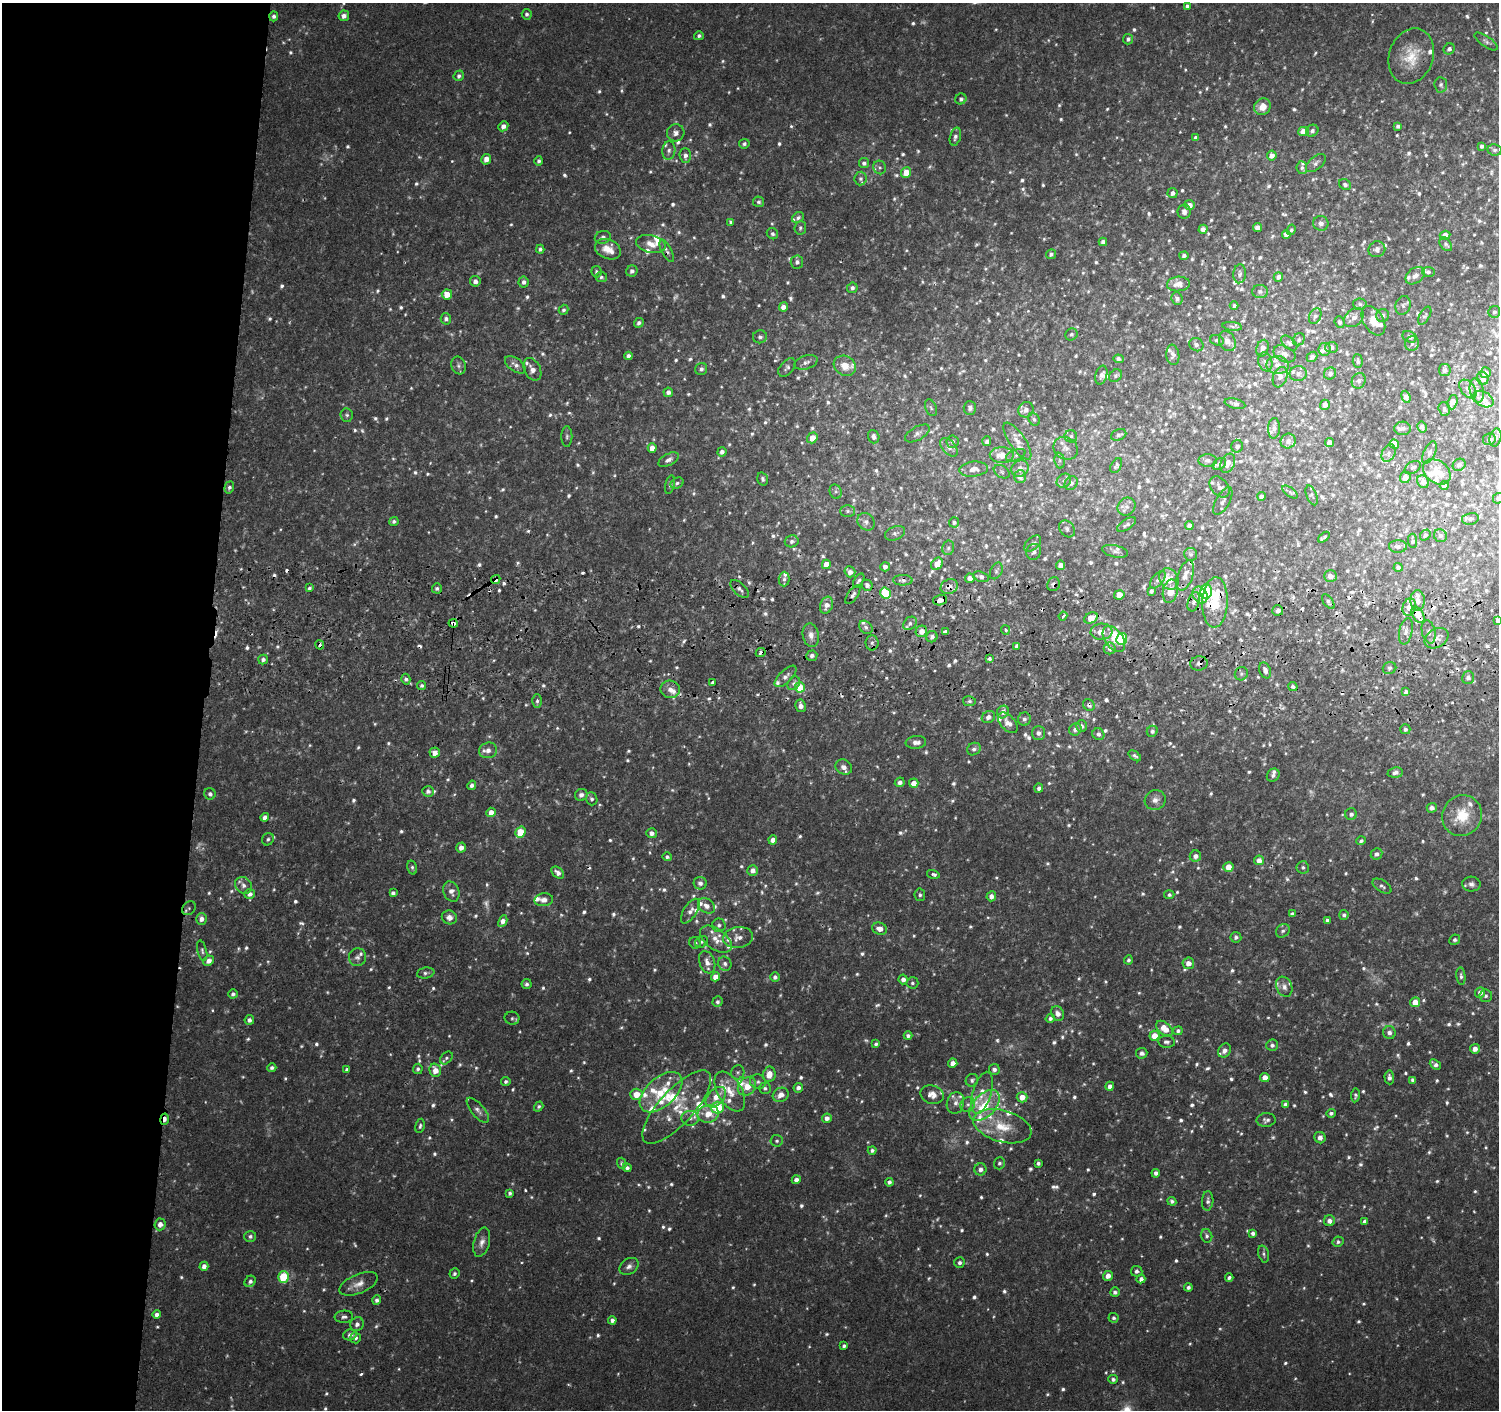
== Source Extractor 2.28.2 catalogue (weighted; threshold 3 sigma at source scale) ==
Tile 4 of 3 x 3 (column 1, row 2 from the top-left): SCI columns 5-1501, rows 1684-3091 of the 4511 x 4830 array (HDU 1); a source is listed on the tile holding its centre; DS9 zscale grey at full resolution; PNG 1501 x 1412 px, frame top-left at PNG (2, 3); each listed source drawn as its Kron ellipse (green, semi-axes under 4 px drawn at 4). Shown black and unused: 14% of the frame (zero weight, under 2 of 3 exposures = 3% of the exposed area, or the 3 px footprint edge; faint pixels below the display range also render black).
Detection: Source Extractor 2.28.2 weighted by HDU 2 'WHT'; one run over the whole footprint, this tile lists its part. Background 0.0346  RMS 0.0057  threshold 0.0258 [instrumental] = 3 sigma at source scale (4.5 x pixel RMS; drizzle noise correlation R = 1.50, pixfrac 1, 0.0396/0.0396 arcsec/px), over >= 5 px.
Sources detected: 1426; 63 too faint to see at this stretch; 18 cosmic-ray / hot-pixel residue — neither listed nor drawn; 99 inside a brighter listed object's ellipse — not listed separately; of the other 1246, all 500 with FLUX_AUTO >= 1.32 (the completeness limit of this list) listed and drawn (746 fainter detections not listed), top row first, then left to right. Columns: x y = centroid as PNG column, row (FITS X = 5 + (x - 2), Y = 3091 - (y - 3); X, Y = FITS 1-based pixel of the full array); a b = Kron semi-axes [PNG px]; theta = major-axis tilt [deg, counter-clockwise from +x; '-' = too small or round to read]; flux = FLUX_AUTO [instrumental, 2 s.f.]
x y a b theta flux
1187 6 4 4 - 2.1
527 14 5 5 - 1.7
274 16 5 4 - 1.8
344 16 5 5 - 3.3
699 36 5 4 - 1.6
1128 39 5 5 - 1.9
1486 41 13 5 -35 1.9
1449 49 6 5 - 2.3
1411 56 28 22 70 18
459 76 5 5 - 1.7
1441 85 7 6 - 1.4
961 99 6 5 - 1.7
1262 107 8 8 - 6.5
503 126 5 4 - 3
1398 126 4 4 - 1.7
1312 131 6 5 - 1.9
1303 132 5 4 - 6.5
676 133 9 8 - 3
955 137 9 5 74 2.2
1196 138 4 4 - 2.1
744 144 5 4 - 1.6
1482 146 4 3 - 1.5
669 150 9 6 83 2.2
1495 150 7 5 -6 1.4
1272 155 5 5 - 4.2
685 156 7 5 -87 2.8
486 159 5 5 - 4.7
539 161 5 4 - 1.4
864 163 5 5 - 1.6
1316 163 12 6 40 2.2
880 167 7 6 - 1.4
1302 168 6 5 - 1.3
906 172 5 5 - 8.7
861 179 7 6 - 1.5
1345 184 6 5 - 1.6
1173 193 5 5 - 2.4
759 202 5 5 - 1.4
1189 205 5 5 - 4.2
1184 212 7 6 - 2.7
798 218 6 5 - 1.7
731 222 4 4 - 1.5
1321 223 7 7 - 2.8
800 228 7 5 83 1.3
1257 228 4 4 - 3.3
1203 229 4 4 - 3.3
1291 230 5 4 - 1.4
772 234 6 5 - 1.5
1286 235 4 4 - 2.9
1445 235 5 4 - 6.4
603 237 8 6 13 2.1
1103 242 4 4 - 2.1
651 244 15 8 -13 6
1446 244 8 5 -51 1.4
540 249 4 4 - 1.5
608 249 13 9 -22 7.6
1377 249 8 8 - 3.1
667 251 12 5 -63 1.9
1051 254 5 5 - 1.7
1184 256 4 4 - 2
797 262 6 6 - 2
632 271 6 5 - 2.2
596 272 5 5 - 1.4
1428 272 6 5 - 1.5
1240 274 9 6 85 2
1415 276 11 7 37 3.6
601 277 5 5 - 1.3
1278 277 5 4 - 1.9
475 281 5 5 - 2.7
524 282 5 5 - 2
1178 284 11 7 5 5.7
852 288 5 5 - 2.1
1260 291 7 6 - 1.8
447 294 5 5 - 7.3
1177 299 6 5 - 2.1
1360 304 7 5 -4 1.4
1234 305 4 4 - 1.3
1403 305 9 7 72 1.7
783 307 4 4 - 4.4
564 310 5 4 - 1.3
1494 312 6 6 - 1.6
1383 315 6 6 - 1.6
1315 316 8 5 64 1.8
1425 316 10 5 60 1.5
1354 318 11 8 42 3.3
446 319 6 5 - 1.9
1373 321 16 10 -58 7.7
1340 322 6 5 - 1.4
639 323 5 4 - 1.7
1232 326 10 4 -6 1.3
1071 334 6 5 - 1.3
760 337 7 6 - 1.8
1410 337 7 5 -26 1.5
1299 339 6 5 - 1.5
1217 340 7 5 -21 1.4
1227 341 10 8 -62 4.3
1289 343 9 5 -40 1.9
1412 343 7 7 - 2
1196 345 7 6 - 1.9
1331 347 6 5 - 2.2
1262 348 8 6 72 3.3
1324 349 6 6 - 2.7
1284 354 12 7 -25 3
1173 355 10 6 -82 2.2
628 356 4 4 - 2.6
1312 357 6 4 41 1.7
1118 359 5 4 - 1.5
1358 361 7 5 -86 1.4
806 362 12 7 18 2.4
1265 362 9 7 -72 2.3
459 365 9 7 -68 1.9
515 365 12 6 -36 3
1278 365 11 9 -2 4.1
845 366 11 9 -30 7.8
787 367 11 6 49 1.8
532 369 12 8 -63 3.9
701 369 6 6 - 1.8
1445 370 6 6 - 2.1
1330 373 6 5 - 2.2
1485 373 5 5 - 3.8
1298 374 8 7 - 2.3
1101 375 9 6 75 2.3
1115 376 7 5 48 1.5
1280 377 10 7 69 3
1483 379 6 6 - 3.2
1359 381 8 6 63 2
1468 389 11 6 -51 3.2
1477 391 12 7 -81 3.2
668 392 5 5 - 2.3
1406 397 6 4 -69 3
1483 399 11 7 -31 4.4
1453 402 7 5 73 6.8
1235 404 10 5 -13 1.8
1325 405 5 5 - 3.4
931 408 9 5 -69 1.5
970 408 7 6 - 1.9
1444 409 7 5 -73 1.6
1026 410 8 7 - 3.3
347 415 7 6 - 1.4
1034 419 6 5 - 1.3
1422 427 5 4 - 1.5
1274 428 10 6 87 2.5
1403 428 8 7 - 1.6
917 433 13 6 30 2.9
1119 435 8 5 23 1.3
1071 436 6 6 - 1.5
567 437 10 5 89 1.5
874 437 7 5 -71 2.3
1495 437 9 6 76 1.5
812 438 6 5 - 7.3
1489 439 6 6 - 1.8
987 441 5 4 - 1.9
1017 441 22 8 -56 5.5
1288 441 8 7 - 2.9
952 442 6 6 - 2.1
1329 443 4 4 - 4.8
1394 444 5 4 - 7.8
1237 446 6 5 - 1.6
949 447 11 6 -47 3
652 448 5 4 - 4.4
1066 448 12 11 - 4.7
722 452 5 4 - 2.6
1429 452 12 5 63 1.6
1389 453 9 6 65 2.1
1002 455 12 8 -1 8.2
1016 455 10 5 22 1.8
669 460 11 5 28 2.6
1208 460 9 6 0 2.2
1060 461 8 5 -84 1.4
1228 463 10 7 65 4.8
1220 464 7 5 36 2.4
1459 465 7 5 35 1.7
1116 466 8 5 60 1.3
1413 467 9 5 31 1.4
973 469 14 7 6 4.8
1020 469 9 8 - 4.5
1002 472 8 6 -32 1.5
1437 472 15 11 -37 11
1020 477 6 5 - 3.1
1405 477 6 5 - 3.9
763 479 7 5 -75 1.4
1064 481 8 6 44 2
1423 482 7 5 -57 4.9
677 483 7 5 28 1.6
1071 483 7 6 - 2.2
670 485 9 4 77 1.4
1444 485 4 4 - 2.9
229 487 6 4 71 1.5
1220 487 12 8 -49 3.6
836 492 7 6 - 1.5
1290 492 9 4 -36 1.4
1312 495 10 5 -68 1.3
1261 496 4 4 - 2.3
1498 498 5 5 - 1.5
1223 501 15 6 61 2.7
1127 507 9 8 - 3.1
848 511 7 6 - 1.5
1470 519 8 6 11 1.6
394 521 5 4 - 1.5
866 522 9 8 - 2.6
954 522 5 5 - 1.4
1126 524 11 5 33 1.8
1189 525 4 4 - 2.9
1067 529 9 7 -52 1.9
895 533 10 6 21 2.1
1425 535 6 4 50 1.4
1440 536 7 6 - 1.6
1324 537 7 3 40 1.4
792 541 7 6 - 1.9
1413 541 7 4 -87 1.4
1033 543 10 6 43 1.5
1398 546 9 6 0 1.9
948 548 7 6 - 1.5
1115 551 13 6 -13 2.3
1034 552 8 7 - 1.9
1191 554 6 6 - 1.4
826 564 4 4 - 5.7
937 564 7 5 55 5.7
1060 565 4 4 - 2.8
885 567 4 4 - 2.6
1398 567 4 4 - 1.6
996 571 9 5 63 1.3
850 572 5 5 - 3.4
1185 576 15 7 71 5.1
1330 576 6 6 - 4.2
981 577 8 5 -16 2.3
970 578 5 4 - 3.4
496 579 5 4 - 8.6
784 579 7 5 89 1.8
1169 579 11 9 -61 8.2
903 580 10 5 -1 2
1158 580 10 5 51 2
859 581 8 4 57 1.5
1054 584 7 6 - 1.6
867 585 6 5 - 2.1
949 587 9 7 27 3.6
309 588 4 4 - 1.4
437 588 5 5 - 1.5
740 589 11 6 -43 2.4
1151 591 4 3 - 1.6
1170 591 12 7 77 7.2
1206 591 7 5 86 34
885 593 6 5 - 22
853 595 11 5 55 2.2
1119 595 5 4 - 5.6
1200 595 9 7 -56 6.1
940 600 7 5 16 4.3
1418 600 10 7 -88 3.7
1194 602 10 5 72 2.2
1215 602 25 12 87 28
1328 602 8 4 -53 1.5
826 605 9 6 69 4.3
1409 607 9 6 72 6.2
1278 610 5 5 - 2
1418 615 9 5 -60 8
1063 616 4 3 - 2.8
1091 618 7 5 28 9.3
1498 621 4 3 - 1.5
453 623 4 3 - 5.7
910 623 8 6 44 1.7
866 627 7 5 -46 1.5
1005 630 4 4 - 1.8
921 631 6 5 - 5.1
945 631 4 3 - 5.2
1406 631 13 6 78 2.8
1101 632 11 8 4 5.7
1429 632 11 6 -76 2.1
811 635 12 8 -79 4.1
932 637 5 5 - 2.3
1436 638 13 9 32 4.3
1114 639 15 9 -55 6.8
1122 639 6 5 - 37
872 643 7 6 - 1.7
320 645 4 3 - 3.8
1017 646 4 4 - 2.8
1110 648 6 6 - 2.1
761 653 5 4 - 3.2
812 656 5 5 - 2.2
990 658 3 3 - 2.8
263 659 5 4 - 1.9
1199 663 9 7 9 2.5
1390 668 7 6 - 1.5
1265 670 8 5 -68 2.9
1241 674 7 6 - 1.4
786 676 14 6 44 3.2
1468 678 6 6 - 2.2
406 679 5 4 - 1.6
713 682 4 3 - 10
794 683 7 5 53 1.7
422 685 5 4 - 1.6
800 687 5 5 - 15
1293 687 5 4 - 1.4
670 689 10 8 -11 4.2
1406 692 4 4 - 2.5
537 701 7 5 89 1.6
969 701 6 5 - 1.3
1089 705 6 5 - 1.6
801 706 6 5 - 3.3
1003 712 6 5 - 3.2
988 717 7 6 - 2.7
1024 719 6 6 - 1.7
1008 723 12 7 -47 3.9
1081 726 6 5 - 1.9
1075 729 6 6 - 2.5
1405 729 5 5 - 1.7
1152 731 6 5 - 1.7
1038 733 7 6 - 2.6
1098 734 6 5 - 1.9
916 742 10 6 6 3.4
974 749 7 6 - 1.9
488 750 9 8 - 3.8
435 753 5 5 - 4.9
1135 756 7 4 -36 1.6
844 767 9 7 -36 3.7
1395 773 7 5 6 2.9
1273 775 7 6 - 1.8
900 782 5 4 - 2.6
914 783 5 4 - 4.5
472 785 5 4 - 2.1
1039 788 5 4 - 1.8
428 791 6 5 - 2.2
210 794 6 5 - 1.6
581 795 6 6 - 2.9
592 799 6 5 - 1.6
1155 800 10 10 - 4.1
1432 808 5 5 - 2.4
491 812 5 4 - 4.7
1351 814 6 5 - 1.9
1462 816 21 19 60 16
265 817 4 4 - 3
520 832 6 5 - 15
651 833 5 5 - 2.8
268 839 6 5 - 1.4
773 840 4 4 - 4
1361 841 5 4 - 1.4
461 848 5 4 - 3.7
1376 854 6 5 - 2.4
1195 856 6 5 - 2.9
667 857 5 4 - 1.4
1259 860 5 4 - 3.9
412 867 7 4 -74 1.4
1228 867 5 5 - 6.6
1303 867 6 6 - 1.4
753 870 5 5 - 3.3
558 872 7 5 -39 3.1
933 874 6 4 -14 2
700 883 6 6 - 2.5
1471 884 9 7 -3 2.4
243 885 9 7 -45 3.2
1382 886 11 5 -33 1.8
451 891 10 7 -68 3.7
393 893 4 4 - 2.1
250 894 5 5 - 2.8
920 895 6 5 - 1.5
1169 895 5 4 - 1.3
991 896 5 5 - 3.4
544 900 9 6 5 3.2
706 906 9 7 -36 3.9
189 908 8 6 46 1.4
690 911 14 6 58 3.4
1292 914 4 4 - 1.9
1344 915 5 4 - 1.5
449 917 8 7 - 3.9
201 919 6 5 - 3.5
1327 920 4 4 - 1.4
503 921 6 4 62 3.8
719 925 7 6 - 1.7
880 929 8 6 -19 4.2
1283 931 7 6 - 1.7
1236 937 5 5 - 1.8
738 938 15 10 7 5.1
716 939 18 10 -36 6.7
1455 940 6 5 - 1.5
701 942 7 5 30 1.4
695 943 6 5 - 1.4
202 951 10 4 -76 1.5
357 957 9 8 - 2.4
1128 960 4 4 - 1.4
209 961 5 5 - 3.3
707 962 11 7 -71 4.2
1188 963 6 5 - 4.6
725 964 7 6 - 1.8
426 973 9 5 10 1.6
1461 976 9 4 -83 1.6
715 977 5 4 - 5.3
775 977 5 5 - 2
903 979 5 4 - 2.9
912 983 6 5 - 1.4
527 984 5 5 - 1.7
1284 987 10 7 -67 3.1
1480 992 5 5 - 3.5
233 994 5 4 - 1.7
1486 996 6 6 - 1.4
717 1002 5 5 - 1.6
1415 1002 5 4 - 6.5
1058 1014 7 6 - 3.4
512 1018 7 6 - 1.4
1050 1018 5 4 - 1.5
249 1020 5 4 - 2.2
1164 1028 9 6 -40 9.1
1178 1031 5 4 - 1.6
1389 1033 6 6 - 2.6
908 1036 4 4 - 1.9
1154 1036 5 5 - 6.7
1166 1042 8 6 -5 1.9
876 1044 4 4 - 1.5
1272 1045 6 5 - 1.9
1475 1049 5 5 - 3.8
1224 1050 7 6 - 3
1142 1053 6 5 - 2.3
446 1058 7 5 44 1.3
953 1063 4 4 - 5.2
1435 1065 6 4 -41 2.4
272 1068 4 4 - 1.6
418 1069 5 5 - 1.4
994 1069 5 5 - 2.5
347 1070 4 4 - 2
435 1070 7 5 -73 6
738 1072 7 6 - 1.5
769 1074 8 6 82 6.3
1265 1077 4 4 - 5.1
1389 1077 7 5 -87 2.3
972 1080 6 6 - 1.6
1413 1080 4 4 - 2.1
506 1082 5 4 - 1.6
758 1082 8 7 - 1.9
747 1086 10 8 45 8.7
1110 1086 4 4 - 3.1
765 1088 6 5 - 1.4
798 1088 5 4 - 2.3
730 1091 22 12 -59 10
661 1092 26 14 42 20
982 1093 22 9 73 7.7
636 1094 6 5 - 9.5
781 1095 8 7 - 5.4
932 1095 12 9 -16 4.8
1355 1095 7 4 82 1.4
716 1097 12 7 45 6.6
1022 1097 5 5 - 6.5
955 1103 11 8 74 3.4
968 1104 8 7 - 2
1285 1104 4 3 - 1.5
984 1105 19 11 46 20
539 1107 5 4 - 1.4
677 1107 47 17 48 22
717 1107 6 6 - 32
478 1110 15 6 -50 2.8
1331 1113 5 4 - 1.4
708 1114 10 8 13 8.1
690 1118 8 7 - 2.9
827 1118 5 4 - 3.2
165 1119 5 3 - 4
1266 1120 9 7 5 2.1
420 1126 7 4 79 1.4
1002 1126 30 15 -16 18
1320 1138 6 5 - 3.5
777 1141 6 6 - 1.4
872 1150 4 4 - 1.5
622 1163 6 4 -72 1.4
999 1163 6 5 - 1.4
1038 1163 4 3 - 1.7
627 1168 4 4 - 1.9
980 1169 6 6 - 2.9
1156 1173 4 4 - 2.1
796 1180 4 4 - 3.1
889 1182 4 4 - 1.9
510 1193 4 3 - 1.4
1172 1201 4 4 - 1.7
1208 1201 10 5 86 2.2
1329 1221 5 5 - 3.4
1364 1221 4 4 - 1.9
160 1224 6 5 - 3.8
1253 1233 4 4 - 2
250 1236 6 5 - 1.5
1206 1236 7 5 -75 1.7
482 1242 15 8 75 3.8
1338 1242 6 5 - 1.3
1264 1254 8 5 -74 1.4
959 1263 5 5 - 1.9
204 1266 5 4 - 3.2
629 1266 10 7 35 2.8
1137 1271 6 5 - 1.9
454 1273 5 5 - 1.4
1108 1276 5 4 - 3.9
283 1277 6 5 - 26
1229 1277 4 4 - 1.5
1141 1279 4 4 - 2.2
250 1281 6 5 - 1.9
359 1284 20 9 22 6.2
1188 1287 4 4 - 1.6
1115 1292 5 4 - 1.9
377 1300 5 4 - 2
157 1315 4 4 - 2.7
344 1317 9 6 2 2
1113 1318 5 5 - 1.5
612 1320 4 4 - 2.2
357 1324 7 6 - 2.5
350 1335 7 5 14 2.6
355 1338 5 5 - 1.8
844 1346 4 3 - 1.4
1113 1379 4 4 - 1.7
Overlapping masked pixels (flux is a lower limit): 15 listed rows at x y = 667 251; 496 579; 1054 584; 949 587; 1119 595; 940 600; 1215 602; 1418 615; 453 623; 320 645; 761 653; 1199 663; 1406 692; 1089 705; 165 1119
Isophote crosses this tile's border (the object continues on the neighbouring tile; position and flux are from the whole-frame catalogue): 2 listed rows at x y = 1498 498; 1498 621